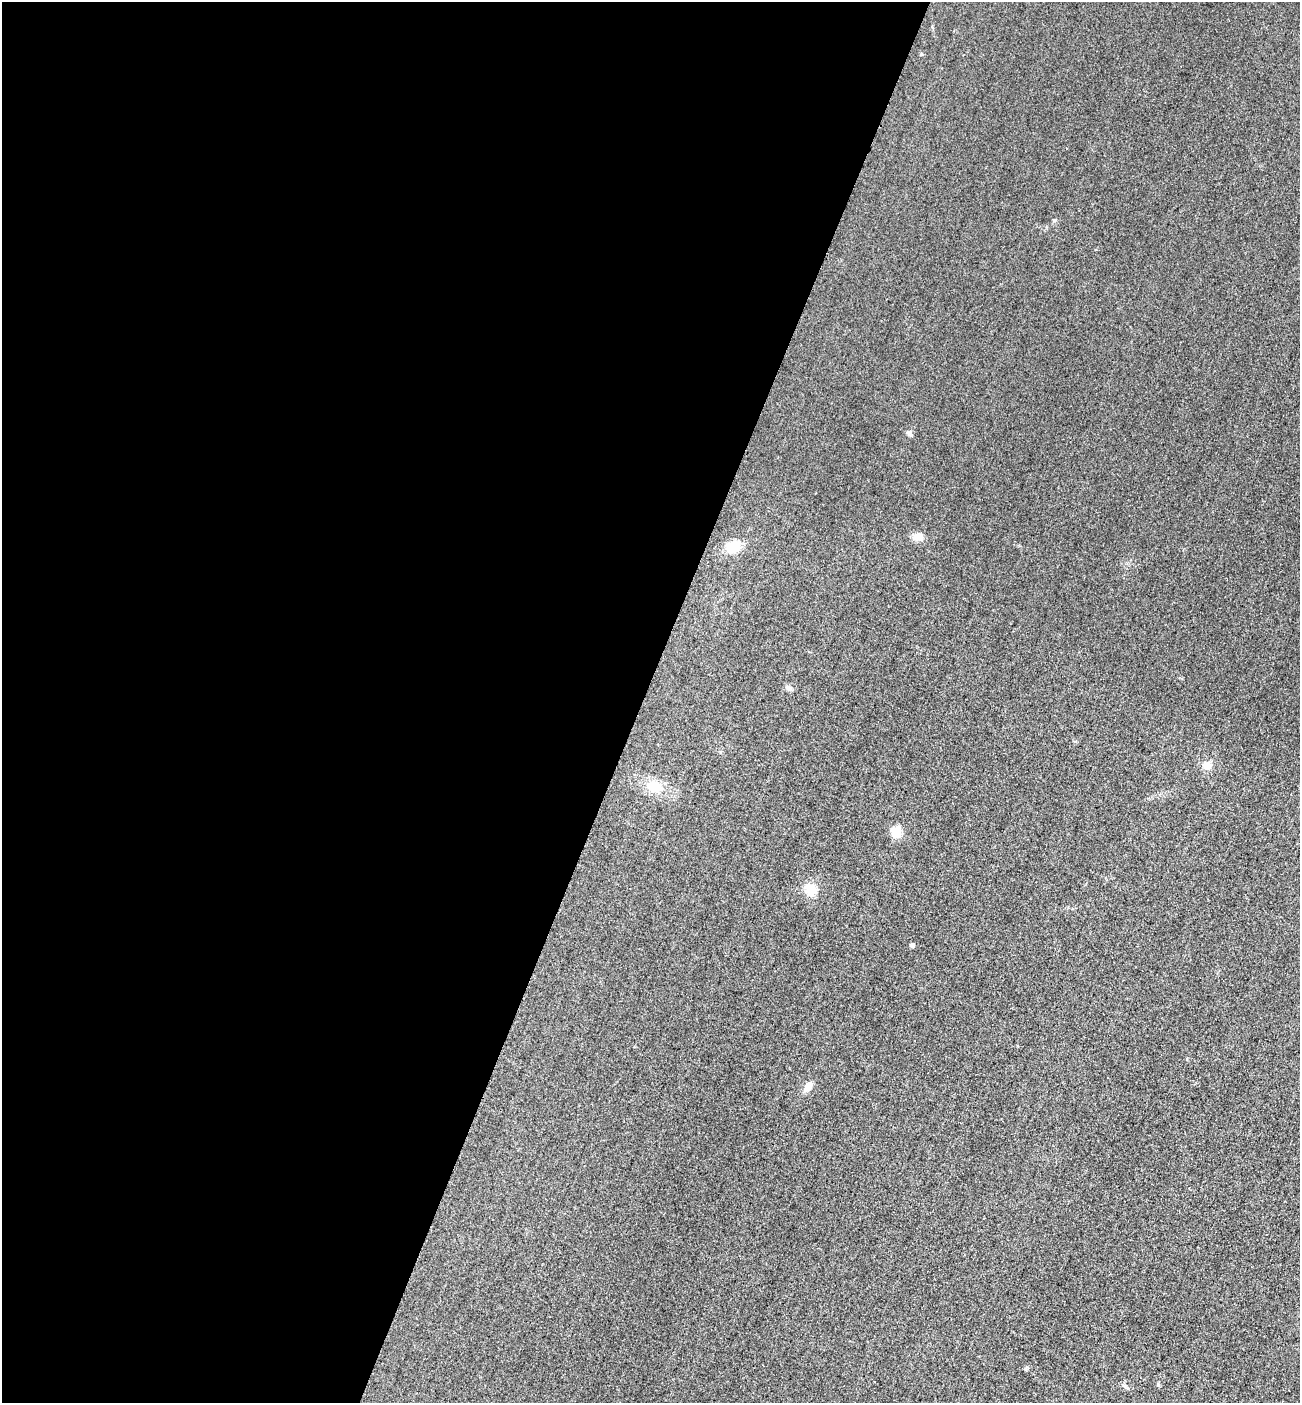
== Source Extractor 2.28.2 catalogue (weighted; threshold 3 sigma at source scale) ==
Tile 5 of 4 x 4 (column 1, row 2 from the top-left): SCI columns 305-1602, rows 2828-4228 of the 5667 x 5654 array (HDU 1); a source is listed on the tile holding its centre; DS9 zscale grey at full resolution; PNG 1302 x 1405 px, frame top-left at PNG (2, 2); no overlay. Shown black and unused: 49% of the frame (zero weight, under 3 of 4 exposures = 3% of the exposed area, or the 3 px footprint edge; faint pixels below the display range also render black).
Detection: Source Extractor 2.28.2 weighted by HDU 2 'WHT'; one run over the whole footprint, this tile lists its part. Background 0.0584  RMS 0.017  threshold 0.0756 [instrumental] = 3 sigma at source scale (4.5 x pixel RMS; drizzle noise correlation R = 1.50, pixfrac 1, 0.05/0.05 arcsec/px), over >= 5 px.
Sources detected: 12; all 12 listed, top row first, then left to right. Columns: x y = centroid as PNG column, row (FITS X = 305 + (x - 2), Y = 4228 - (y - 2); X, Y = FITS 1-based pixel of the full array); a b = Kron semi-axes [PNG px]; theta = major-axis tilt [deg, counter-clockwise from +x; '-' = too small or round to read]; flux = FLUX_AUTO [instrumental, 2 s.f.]
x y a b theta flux
921 54 4 4 - 1.5
1054 220 5 4 - 2
909 433 8 6 -29 4.4
917 537 12 8 4 15
733 547 18 12 36 32
788 688 10 6 -26 5
1207 765 11 10 - 13
655 787 19 13 -11 35
896 832 5 5 - 88
811 890 17 15 -62 23
912 945 4 4 - 7.5
808 1087 11 7 57 13
Unlisted compact peaks at least as high as the median listed source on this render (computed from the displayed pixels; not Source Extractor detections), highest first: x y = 1027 1367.